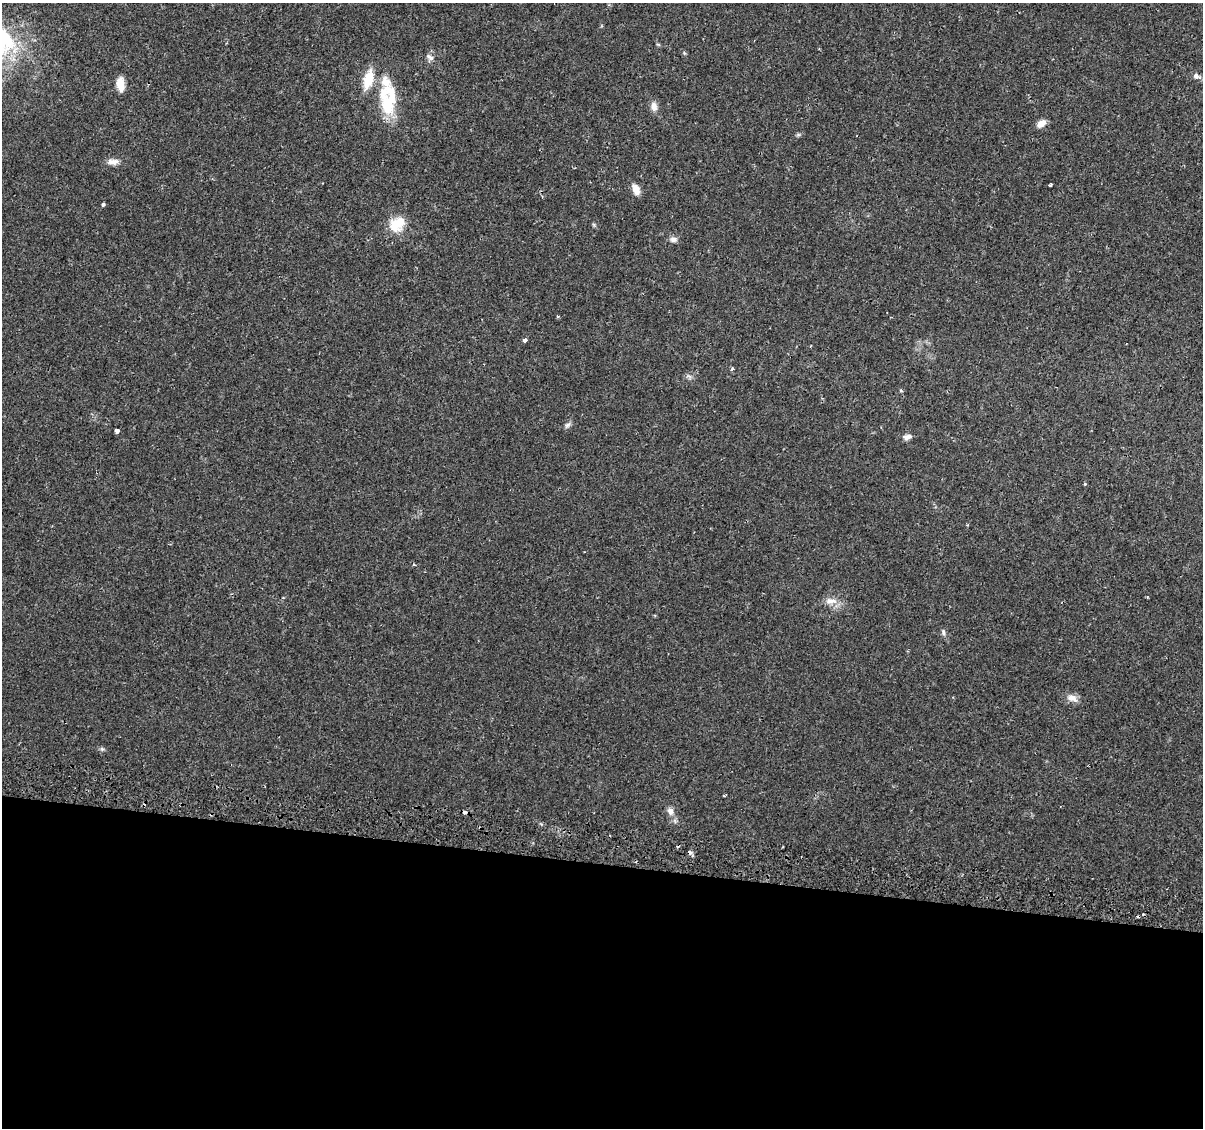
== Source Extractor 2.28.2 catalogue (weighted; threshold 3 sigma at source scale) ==
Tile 14 of 4 x 4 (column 2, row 4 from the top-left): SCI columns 1264-2464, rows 286-1411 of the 4939 x 5131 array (HDU 1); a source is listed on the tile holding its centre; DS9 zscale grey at full resolution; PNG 1205 x 1130 px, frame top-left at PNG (2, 3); no overlay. Shown black and unused: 24% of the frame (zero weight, under 2 of 3 exposures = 5% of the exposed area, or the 3 px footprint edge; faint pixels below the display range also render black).
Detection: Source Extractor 2.28.2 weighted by HDU 2 'WHT'; one run over the whole footprint, this tile lists its part. Background 0.0261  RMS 0.0029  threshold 0.0132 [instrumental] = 3 sigma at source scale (4.5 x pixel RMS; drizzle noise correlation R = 1.50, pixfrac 1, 0.0396/0.0396 arcsec/px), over >= 5 px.
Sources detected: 34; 3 cosmic-ray / hot-pixel residue — not listed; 2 inside a brighter listed object's ellipse — not listed separately; the other 29 listed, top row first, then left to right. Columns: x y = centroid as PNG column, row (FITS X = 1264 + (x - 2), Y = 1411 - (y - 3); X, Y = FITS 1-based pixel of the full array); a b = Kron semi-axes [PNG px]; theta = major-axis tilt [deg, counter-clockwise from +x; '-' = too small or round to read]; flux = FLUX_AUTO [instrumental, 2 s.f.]
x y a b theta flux
684 53 5 4 - 0.34
430 57 11 6 -38 1.1
1196 76 10 6 -22 1.1
368 79 19 9 75 7.4
120 84 13 7 -84 3.9
388 105 40 18 -75 12
654 106 12 8 -81 1.8
1041 124 11 7 38 2.3
113 162 16 8 2 1.9
1051 185 3 3 - 1.6
636 189 13 7 -66 2.4
103 205 3 3 - 0.65
397 224 23 17 43 6.5
594 225 7 4 -71 0.36
673 240 9 7 -5 1.2
525 340 4 3 - 1.2
732 369 4 3 - 0.7
689 376 7 4 -18 0.65
901 391 4 3 - 0.49
567 425 9 6 44 0.83
117 430 4 4 - 3.9
907 437 12 7 10 1.3
1085 484 5 3 - 0.25
831 601 18 9 1 2.7
943 632 9 5 -80 0.71
1072 698 16 9 -24 2.1
102 749 6 5 - 0.51
670 811 12 8 -71 1.6
464 812 3 3 - 2.8
Overlapping masked pixels (flux is a lower limit): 1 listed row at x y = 464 812